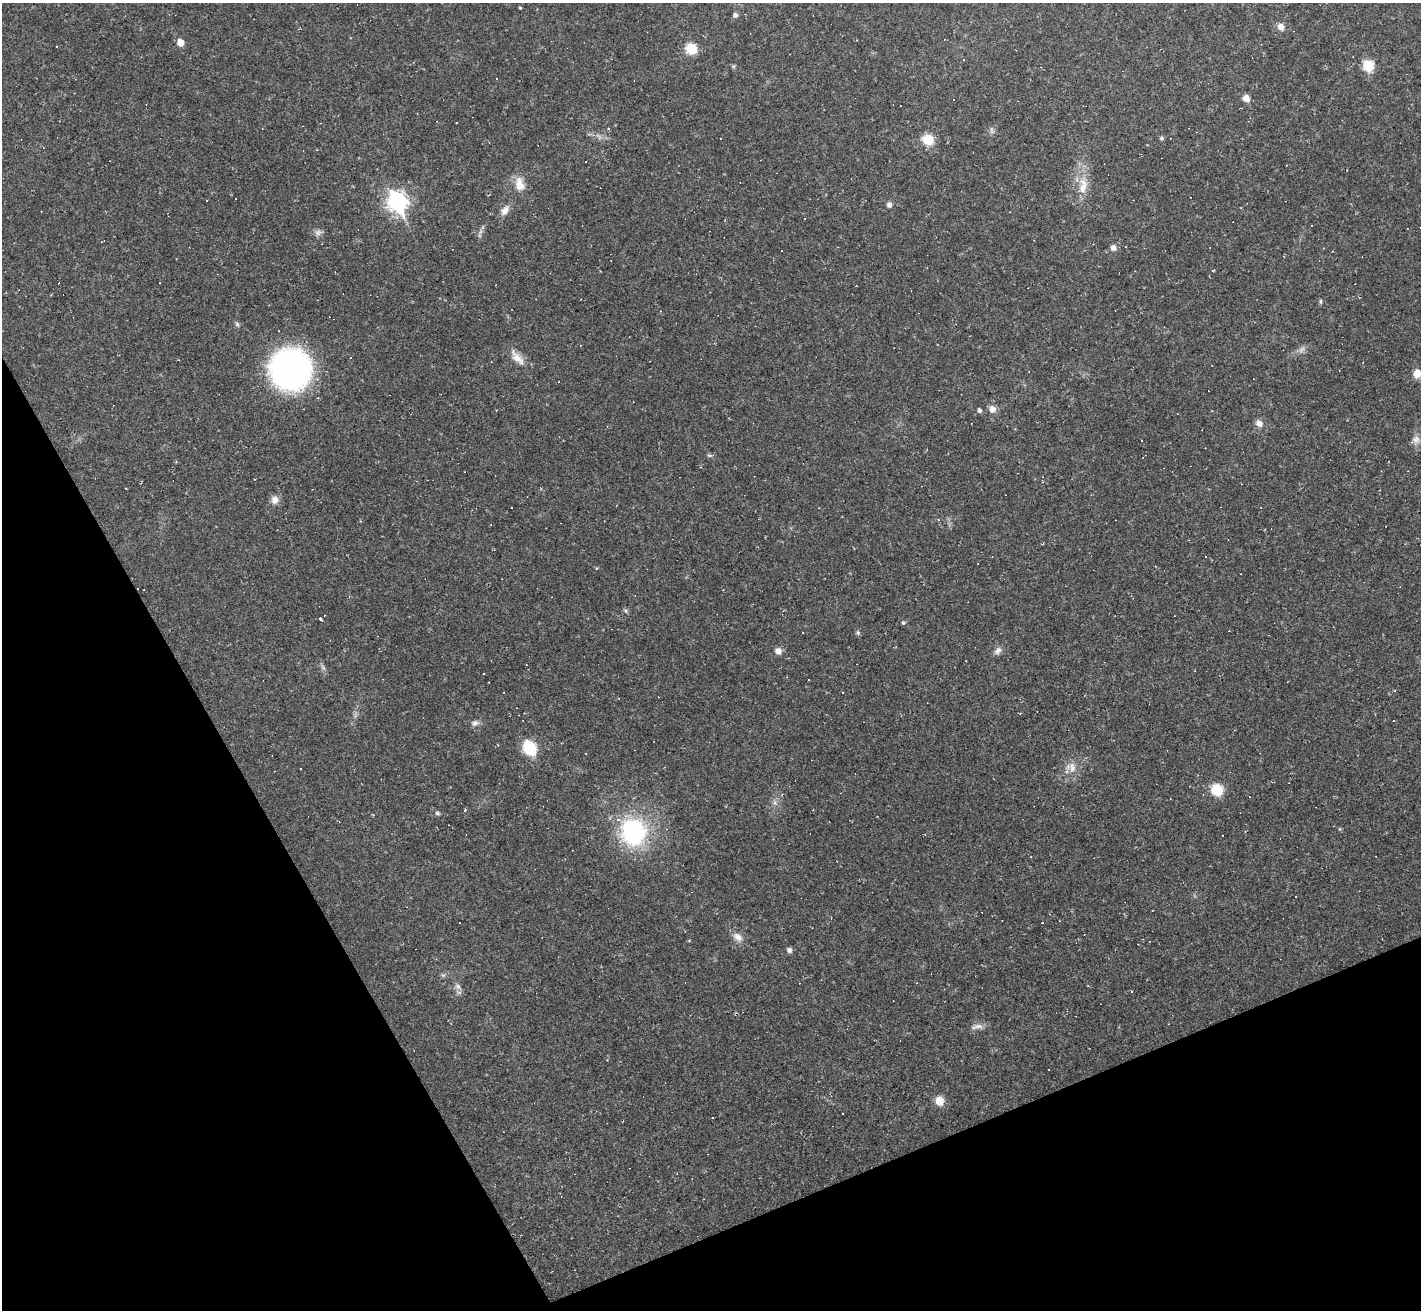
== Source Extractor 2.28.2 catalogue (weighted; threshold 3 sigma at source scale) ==
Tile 14 of 4 x 4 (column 2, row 4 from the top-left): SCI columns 1420-2838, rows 284-1591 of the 5675 x 5664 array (HDU 1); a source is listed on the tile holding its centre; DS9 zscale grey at full resolution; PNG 1423 x 1312 px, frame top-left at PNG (2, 3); no overlay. Shown black and unused: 23% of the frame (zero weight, under 2 of 3 exposures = <1% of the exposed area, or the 3 px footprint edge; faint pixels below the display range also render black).
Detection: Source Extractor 2.28.2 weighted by HDU 2 'WHT'; one run over the whole footprint, this tile lists its part. Background 0.0411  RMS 0.0068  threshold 0.0304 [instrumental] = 3 sigma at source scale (4.5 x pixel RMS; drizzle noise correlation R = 1.50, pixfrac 1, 0.05/0.05 arcsec/px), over >= 5 px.
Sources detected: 130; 3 too faint to see at this stretch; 54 cosmic-ray / hot-pixel residue — not listed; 1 inside a brighter listed object's ellipse — not listed separately; the other 72 listed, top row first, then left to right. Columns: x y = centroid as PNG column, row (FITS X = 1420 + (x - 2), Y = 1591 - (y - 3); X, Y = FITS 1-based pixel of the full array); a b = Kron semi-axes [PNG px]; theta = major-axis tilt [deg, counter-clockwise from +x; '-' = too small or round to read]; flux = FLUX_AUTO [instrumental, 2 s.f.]
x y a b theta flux
520 8 4 3 - 0.62
735 15 6 6 - 1.8
1281 27 9 7 -60 4
180 42 7 6 - 5.9
57 46 3 3 - 2
691 49 9 9 - 18
1368 65 8 7 - 23
497 78 3 3 - 1.1
1246 98 9 8 - 4
608 129 4 3 - 0.67
992 131 10 6 -72 1.8
1161 138 6 5 - 1
928 140 9 8 - 17
585 162 2 2 - 0.64
519 184 20 13 -77 8.7
1083 185 28 12 87 14
236 199 3 2 - 1
206 201 2 2 - 0.46
397 202 9 8 - 290
889 204 7 6 - 2.1
505 210 15 9 55 5
318 232 11 8 18 2.6
102 241 5 2 - 0.74
1113 248 8 7 - 2.9
1213 270 3 3 - 1.4
1321 301 7 3 -82 0.96
237 324 8 5 -63 1.4
350 358 3 2 - 0.53
517 358 26 10 -49 8.1
290 369 38 37 - 190
1417 373 8 7 - 7.8
317 398 4 3 - 0.69
633 402 2 2 - 0.42
992 409 9 8 - 4.4
979 410 5 4 - 1.8
1259 423 10 9 - 3.7
1142 440 3 3 - 4.8
1414 441 15 7 31 4.6
709 455 6 4 -1 1.1
275 500 11 9 -76 4.6
938 519 4 3 - 0.75
635 596 3 2 - 0.39
625 611 7 4 -45 1.1
783 611 4 3 - 0.9
321 619 3 3 - 2.7
903 623 5 5 - 1.2
858 632 7 6 - 1.2
778 651 7 7 - 4.1
998 651 12 8 51 3
323 667 9 5 -54 1.8
808 679 3 3 - 1.9
842 692 3 2 - 0.55
475 723 11 8 14 2.8
529 748 9 7 -56 46
585 754 3 2 - 0.73
1072 768 15 10 -84 6.5
1217 790 8 7 - 29
465 810 4 4 - 0.56
437 813 7 5 -17 1.3
373 815 3 3 - 0.66
633 832 24 22 -72 88
1222 836 3 3 - 4.5
738 937 16 10 -41 5.3
789 950 6 6 - 2.2
443 975 6 5 - 1.4
1088 986 3 3 - 0.57
458 987 11 7 -39 2.9
1131 992 3 3 - 2.8
977 1026 18 7 8 3.8
607 1060 3 3 - 0.43
939 1101 8 7 - 9.8
712 1117 3 3 - 1.3
Isophote crosses this tile's border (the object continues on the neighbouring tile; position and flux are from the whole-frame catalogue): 1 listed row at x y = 1417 373